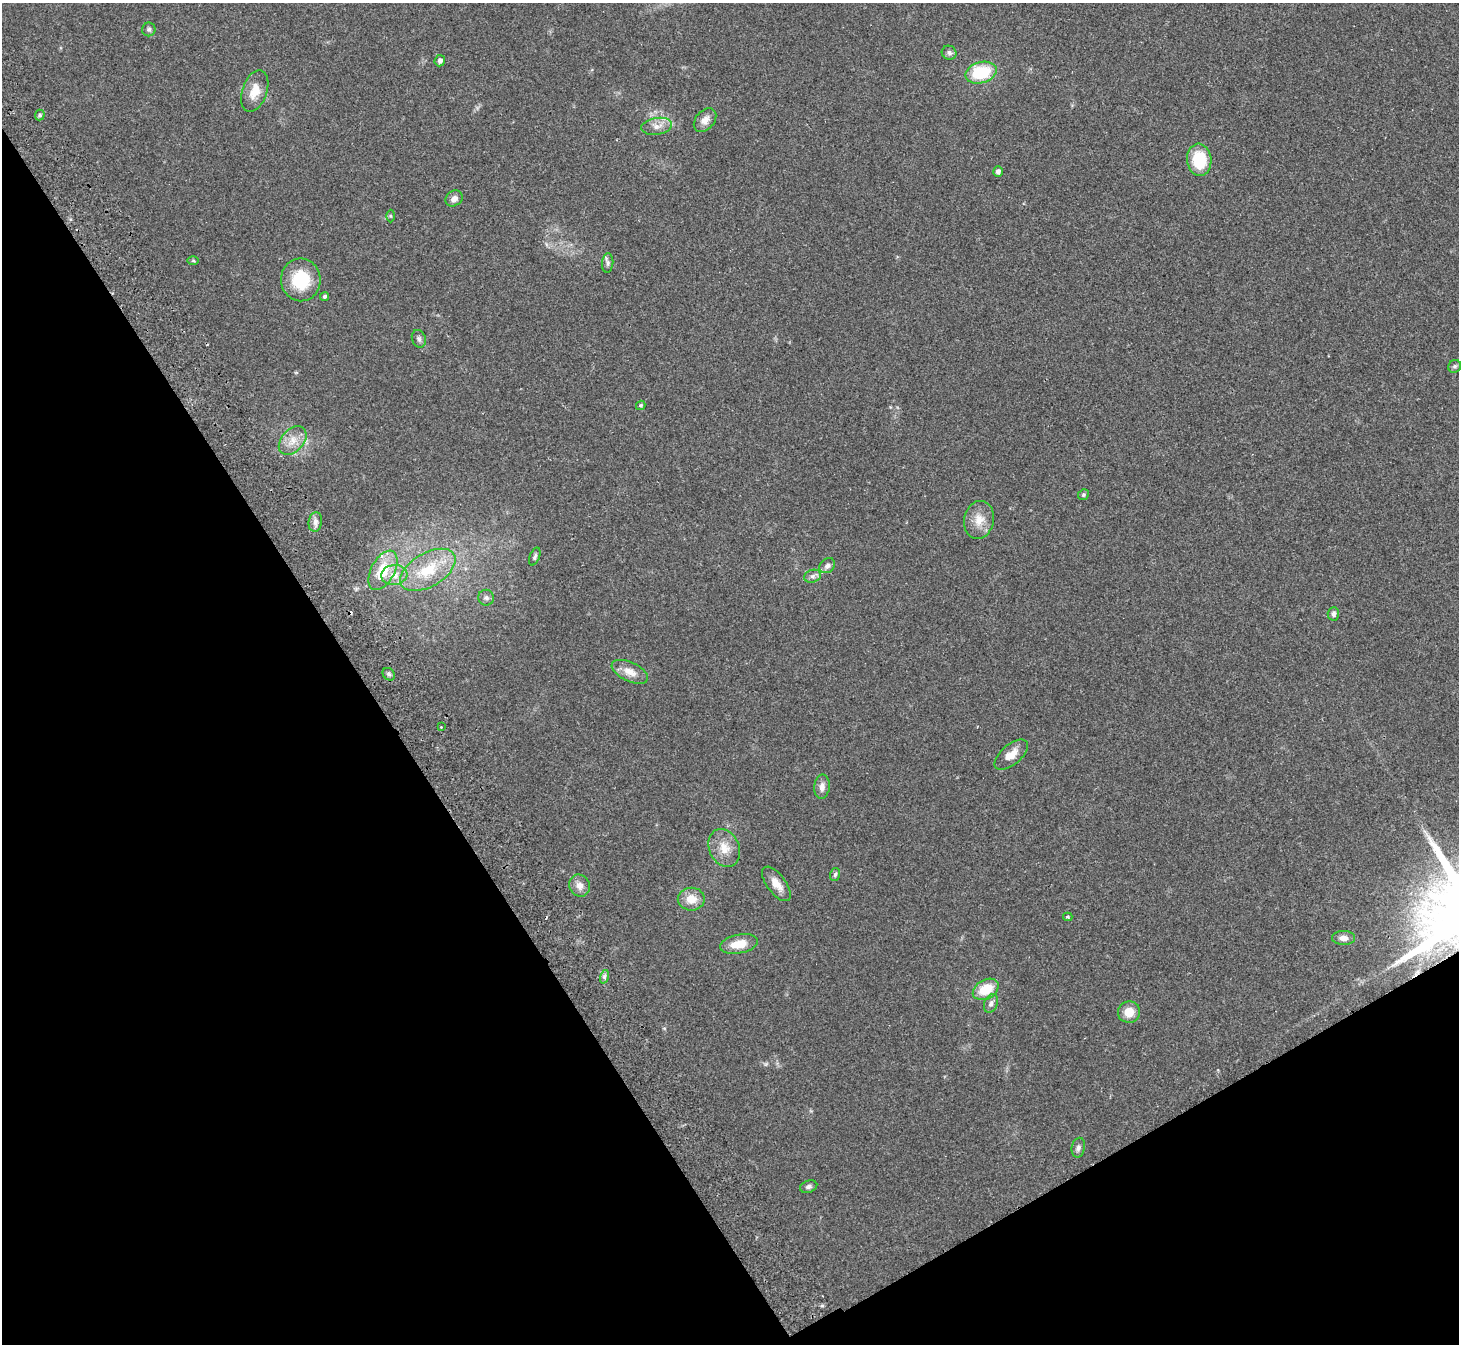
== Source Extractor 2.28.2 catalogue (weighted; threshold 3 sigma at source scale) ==
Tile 14 of 4 x 4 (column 2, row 4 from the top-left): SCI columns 1509-2965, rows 196-1537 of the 5934 x 5893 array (HDU 1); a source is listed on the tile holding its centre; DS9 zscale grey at full resolution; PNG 1461 x 1346 px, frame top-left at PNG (2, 3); each listed source drawn as its Kron ellipse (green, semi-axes under 4 px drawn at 4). Shown black and unused: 31% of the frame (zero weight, under 2 of 3 exposures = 3% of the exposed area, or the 3 px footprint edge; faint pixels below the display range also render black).
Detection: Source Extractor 2.28.2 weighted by HDU 2 'WHT'; one run over the whole footprint, this tile lists its part. Background 0.141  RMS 0.0088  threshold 0.0394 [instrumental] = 3 sigma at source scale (4.5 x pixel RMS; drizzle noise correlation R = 1.50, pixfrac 1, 0.05/0.05 arcsec/px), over >= 5 px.
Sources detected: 52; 1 cosmic-ray / hot-pixel residue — neither listed nor drawn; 1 inside a brighter listed object's ellipse — not listed separately; the other 50 listed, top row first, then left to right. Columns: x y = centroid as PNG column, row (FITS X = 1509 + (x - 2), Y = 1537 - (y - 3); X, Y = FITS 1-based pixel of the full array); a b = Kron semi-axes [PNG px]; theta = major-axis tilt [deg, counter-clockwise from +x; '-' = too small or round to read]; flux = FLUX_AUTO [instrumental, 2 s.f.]
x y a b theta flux
149 29 7 6 - 2
949 53 7 7 - 2.7
440 61 6 5 - 3.3
981 73 16 10 16 38
255 91 22 12 71 14
40 115 5 5 - 1.6
705 120 13 9 49 6.7
657 126 15 8 9 7
1199 160 16 12 -85 35
998 171 5 5 - 3.5
454 198 9 7 36 4.7
390 216 6 4 -89 1.2
193 260 6 4 -1 1
608 263 10 5 85 2.5
301 280 21 20 - 37
325 296 4 4 - 1.6
419 339 9 7 -71 2.7
1455 366 7 6 - 1.9
641 405 5 4 - 1.5
293 441 17 11 48 11
1083 495 5 5 - 1.7
979 520 19 15 78 12
315 522 10 6 83 3.8
535 557 9 5 70 2.1
827 566 8 6 40 3.5
383 570 21 11 61 27
428 570 30 16 31 33
394 575 13 10 5 9.1
813 576 8 6 16 2.8
486 598 8 8 - 2.7
1333 614 6 5 - 2.7
630 672 19 9 -25 9.2
389 674 7 5 -46 2
441 727 3 2 - 0.84
1011 755 20 10 40 11
822 787 12 8 84 4.8
724 848 19 15 -66 13
835 874 6 5 - 1.6
776 884 20 9 -53 10
579 886 11 10 - 6
691 899 13 11 0 11
1068 917 4 3 - 1.4
1343 938 11 7 0 5.3
739 944 19 9 11 15
604 977 7 4 72 1.9
986 989 14 9 29 21
991 1003 10 6 69 3.2
1129 1012 11 10 - 12
1078 1148 10 6 78 3
809 1187 9 6 18 2.5